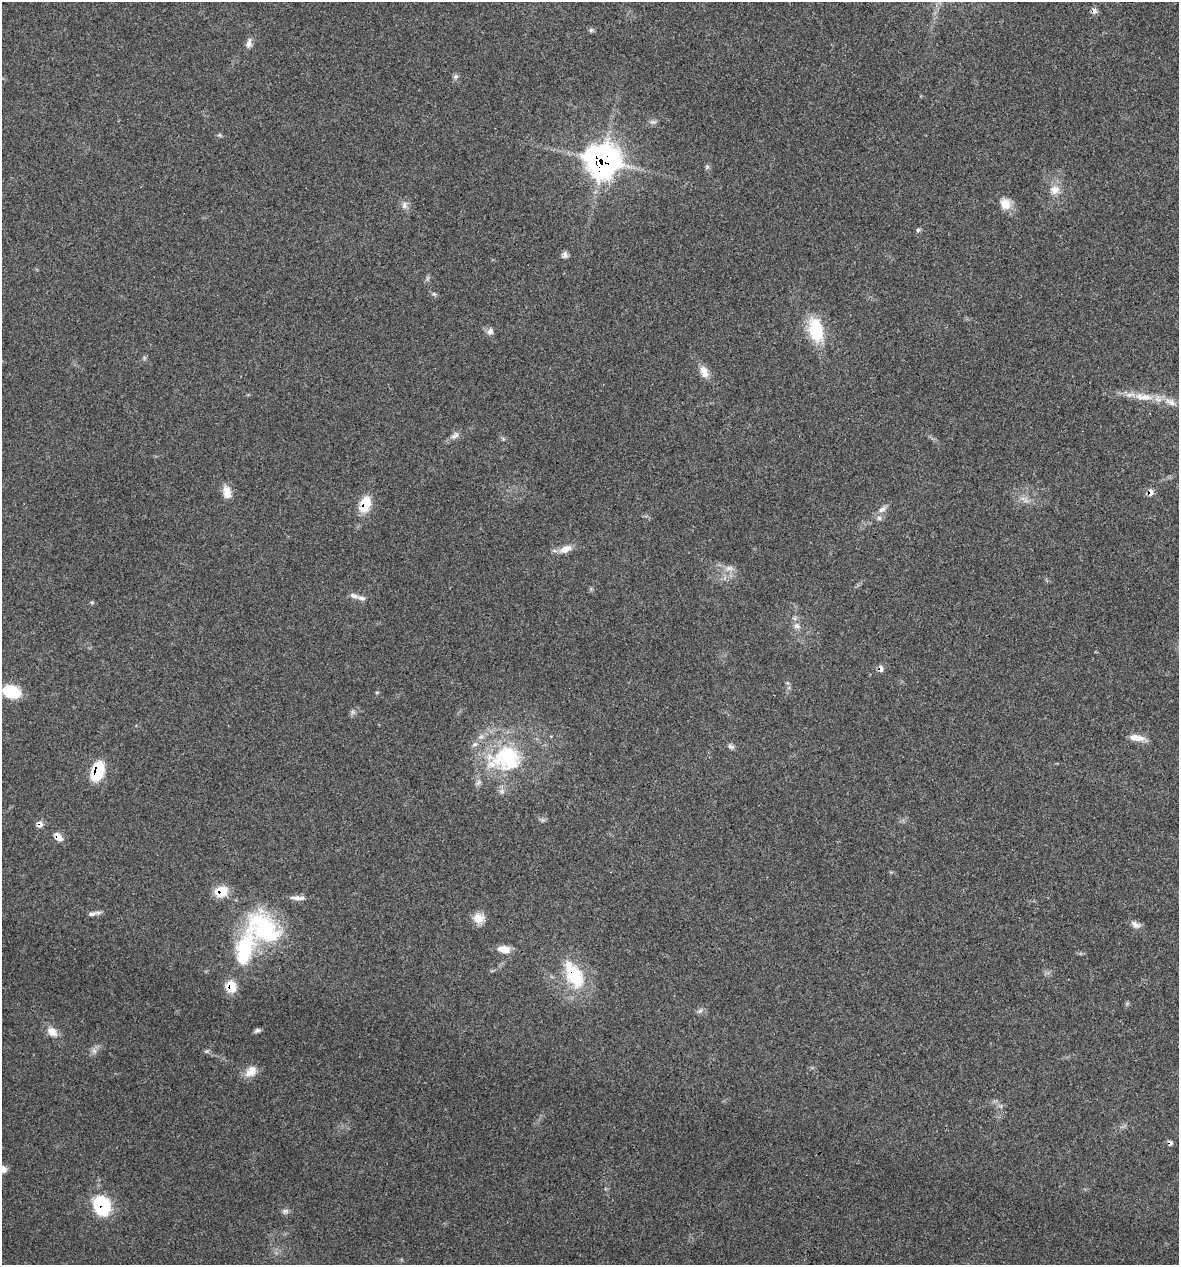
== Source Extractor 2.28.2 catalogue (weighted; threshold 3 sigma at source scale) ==
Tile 6 of 4 x 4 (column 2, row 2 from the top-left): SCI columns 1298-2474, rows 2526-3788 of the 5072 x 5054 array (HDU 1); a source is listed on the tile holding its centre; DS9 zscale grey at full resolution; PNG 1181 x 1267 px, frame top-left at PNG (2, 2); no overlay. Shown black and unused: <1% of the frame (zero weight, under 3 of 4 exposures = <1% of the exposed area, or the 3 px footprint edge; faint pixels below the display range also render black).
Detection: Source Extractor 2.28.2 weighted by HDU 2 'WHT'; one run over the whole footprint, this tile lists its part. Background 0.0841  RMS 0.006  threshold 0.0268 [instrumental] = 3 sigma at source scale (4.5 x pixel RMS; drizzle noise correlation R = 1.50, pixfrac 1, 0.05/0.05 arcsec/px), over >= 5 px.
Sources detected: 61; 5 inside a brighter listed object's ellipse — not listed separately; the other 56 listed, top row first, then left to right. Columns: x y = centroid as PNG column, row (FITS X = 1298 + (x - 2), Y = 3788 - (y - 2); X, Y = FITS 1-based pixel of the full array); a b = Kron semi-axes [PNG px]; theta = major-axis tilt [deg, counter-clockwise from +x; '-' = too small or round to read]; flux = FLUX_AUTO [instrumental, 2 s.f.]
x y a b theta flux
1094 11 8 7 - 2.2
591 30 6 6 - 1.2
249 43 13 7 80 2.7
456 77 7 6 - 1.4
653 122 10 5 -7 1.6
220 135 6 4 -71 0.78
603 160 15 15 - 410
707 167 7 5 45 1.1
1055 190 15 12 23 6.2
1005 204 15 13 -65 7.5
404 205 10 7 83 2.6
918 230 6 5 - 1.1
565 255 8 6 82 2.2
434 294 7 4 -44 1
816 330 30 17 -78 25
490 331 10 8 82 2.6
704 372 16 9 -69 5.6
1144 397 31 10 -6 11
455 436 14 8 39 2.8
227 492 16 9 -78 6.5
1151 492 9 6 82 3.5
365 504 18 11 71 14
882 509 12 7 30 3
879 518 6 6 - 1.6
565 549 16 9 24 5.7
729 568 11 7 7 3.1
354 596 14 6 -23 2.8
797 626 10 8 -22 2.7
881 669 8 6 -82 2.6
11 691 17 11 -19 23
352 712 7 4 71 1.2
1137 738 20 7 -10 5.6
731 746 10 6 -24 1.6
507 758 43 34 -3 60
97 771 20 11 71 23
39 824 8 8 - 2.8
58 837 11 7 -47 4.6
221 891 12 10 24 13
298 898 20 5 -1 3.6
92 914 12 6 10 2.5
478 918 14 13 - 6.5
1135 924 14 7 -28 3
264 928 49 31 -43 60
504 949 13 8 -6 7.3
574 975 39 20 -61 32
231 987 13 11 -78 11
700 1011 8 5 45 1.3
257 1030 9 5 23 1.4
52 1032 15 10 -44 6.1
94 1051 7 6 - 2
207 1051 7 4 18 1
251 1071 17 12 45 6.5
1170 1143 8 6 -74 1.5
2 1169 10 7 -5 5
102 1206 21 17 -65 33
285 1211 9 6 0 1.7
Overlapping masked pixels (flux is a lower limit): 13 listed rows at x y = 1094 11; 603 160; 1151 492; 365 504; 881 669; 97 771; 39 824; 58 837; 221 891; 574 975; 231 987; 1170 1143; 102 1206
Isophote crosses this tile's border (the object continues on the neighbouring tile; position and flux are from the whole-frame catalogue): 1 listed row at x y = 2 1169